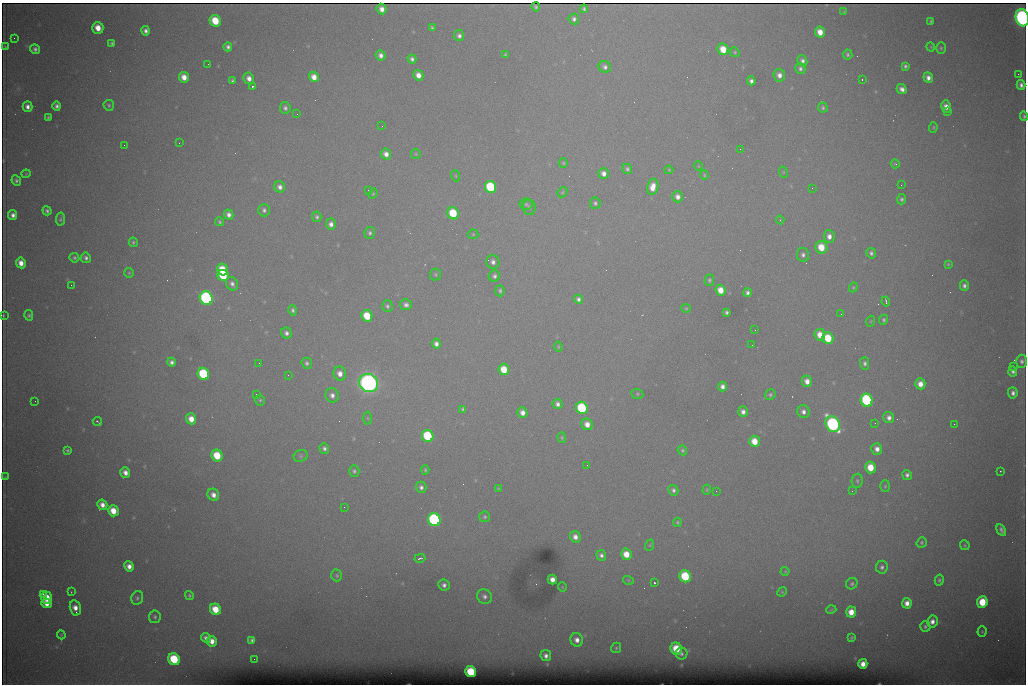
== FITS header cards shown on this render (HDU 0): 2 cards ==
NAXIS1  =                 1024 /fastest changing axis
NAXIS2  =                  682 /next to fastest changing axis

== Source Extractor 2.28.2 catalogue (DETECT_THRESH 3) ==
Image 1024 x 682 px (HDU 0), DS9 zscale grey, 1 PNG px = 1 image px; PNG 1028 x 686 px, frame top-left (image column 1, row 682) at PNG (2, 3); each listed source drawn as its Kron ellipse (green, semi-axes under 4 px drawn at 4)
Background 6540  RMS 54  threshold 163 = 3 sigma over >= 5 px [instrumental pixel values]
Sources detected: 262; all 262 listed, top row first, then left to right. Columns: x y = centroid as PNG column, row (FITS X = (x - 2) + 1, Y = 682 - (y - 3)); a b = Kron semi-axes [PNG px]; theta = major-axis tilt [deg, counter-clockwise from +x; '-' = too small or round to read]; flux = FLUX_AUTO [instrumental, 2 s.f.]
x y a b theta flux
536 7 4 3 - 3.5e+03
382 9 5 5 - 2.7e+04
584 9 4 3 - 7.3e+03
844 12 4 2 - 3.2e+03
1022 18 9 6 -76 1.7e+06
574 19 5 5 - 1.2e+04
215 21 6 5 - 1.3e+05
931 21 3 3 - 5.2e+03
98 28 6 5 - 5.0e+04
432 28 4 3 - 6.4e+03
145 31 4 4 - 1.4e+04
820 32 5 5 - 4.4e+04
459 36 5 5 - 1.3e+04
14 38 2 2 - 1.5e+03
112 43 4 4 - 8.2e+03
5 47 3 3 - 4.3e+03
228 47 4 4 - 1.1e+04
931 47 5 3 - 2.8e+03
941 48 6 5 - 5.9e+03
35 49 5 4 - 1.1e+04
723 49 6 5 - 6.9e+04
735 52 5 4 - 4.9e+03
505 54 4 3 - 3.9e+03
381 55 5 5 - 1.9e+04
848 55 5 5 - 7.9e+03
412 59 4 4 - 1.1e+04
802 61 6 4 -60 1.3e+04
208 64 2 2 - 2.5e+03
905 66 4 4 - 8.0e+03
605 67 6 5 - 1.2e+04
800 69 6 5 - 1.0e+04
1018 74 2 2 - 1.4e+04
418 75 5 5 - 3.2e+04
779 75 6 6 - 2.1e+04
184 77 5 5 - 3.8e+04
314 77 5 5 - 3.6e+04
249 78 6 5 - 2.4e+04
928 78 5 4 - 2.0e+04
862 79 2 2 - 4.7e+03
232 81 4 3 - 6.4e+03
751 81 4 4 - 1.3e+04
1021 85 5 4 - 1.4e+04
252 86 3 3 - 8.6e+04
902 89 5 4 - 1.9e+04
109 105 5 5 - 6.6e+03
57 106 4 4 - 1.2e+04
27 107 5 5 - 1.9e+04
946 107 6 4 -75 3.1e+04
285 108 6 5 - 1.1e+04
823 108 5 5 - 6.8e+03
947 112 2 2 - 3.4e+03
297 114 2 2 - 2.1e+03
1024 116 5 3 - 6.4e+03
48 117 4 3 - 5.3e+03
382 126 2 2 - 1.8e+03
933 127 5 4 - 4.8e+03
179 143 2 2 - 4.1e+03
124 145 2 2 - 1.8e+03
740 149 3 2 - 2.9e+03
386 154 5 5 - 2.4e+04
416 154 5 4 - 4.3e+03
563 163 5 4 - 5.0e+03
895 164 4 4 - 3.7e+03
698 166 5 3 - 2.6e+03
627 169 5 4 - 7.7e+03
669 170 4 4 - 3.5e+03
783 172 6 3 -72 3.6e+03
604 173 5 5 - 2.1e+04
26 174 4 4 - 3.6e+03
704 175 5 4 - 4.6e+03
456 176 5 3 - 3.8e+03
16 180 5 4 - 9.6e+03
901 185 2 2 - 1.7e+03
280 187 6 5 - 1.8e+04
490 187 6 5 - 2.8e+05
653 187 8 5 78 4.2e+04
812 188 2 2 - 3.8e+03
368 190 2 2 - 8.6e+03
562 192 5 4 - 4.8e+03
373 194 5 4 - 4.8e+03
678 197 6 5 - 2.1e+04
902 199 5 4 - 7.7e+03
595 203 5 5 - 8.2e+03
526 204 6 5 - 7.6e+03
529 207 8 6 -79 1.0e+04
264 210 6 6 - 1.1e+04
47 211 5 4 - 8.8e+03
453 213 6 5 - 1.6e+05
13 215 5 4 - 1.7e+04
229 215 5 4 - 1.8e+04
317 217 5 4 - 8.6e+03
60 219 7 4 80 6.9e+03
780 220 4 4 - 4.4e+03
220 222 4 4 - 5.3e+03
331 224 5 5 - 1.9e+04
370 233 6 5 - 9.2e+03
473 234 5 5 - 4.5e+03
829 236 6 5 - 2.1e+04
133 242 5 4 - 6.0e+03
821 247 6 6 - 8.0e+04
871 253 5 5 - 1.0e+04
803 255 7 6 - 1.2e+04
74 258 5 4 - 7.2e+03
86 258 5 5 - 1.1e+04
493 262 7 6 - 1.8e+04
21 263 5 4 - 3.5e+04
948 264 3 3 - 4.3e+03
222 270 6 5 - 9.8e+04
129 273 5 5 - 4.6e+03
436 274 6 5 - 5.8e+03
223 275 6 5 - 1.8e+05
494 276 6 5 - 1.1e+04
709 280 6 4 76 7.4e+03
232 284 7 5 -61 1.5e+04
71 285 2 2 - 6.9e+03
964 286 5 4 - 1.2e+04
853 287 5 4 - 4.0e+03
720 290 5 5 - 5.1e+04
500 291 5 4 - 7.7e+03
748 293 4 4 - 1.2e+04
206 298 7 6 - 9.7e+05
578 299 4 4 - 1.1e+04
886 301 5 2 - 5.6e+03
406 305 6 5 - 1.4e+04
387 306 6 5 - 8.6e+03
686 308 4 4 - 4.2e+03
293 310 5 4 - 8.8e+03
726 312 4 3 - 7.8e+03
841 314 2 2 - 2.4e+03
3 315 3 2 - 3.1e+03
29 315 5 4 - 6.6e+03
367 316 6 5 - 1.2e+05
884 320 5 4 - 6.7e+03
871 321 5 3 - 3.6e+03
755 330 2 2 - 1.8e+03
286 333 6 5 - 1.4e+04
820 335 6 5 - 4.4e+04
828 338 6 5 - 1.2e+05
436 344 5 4 - 1.8e+04
752 345 2 2 - 4.3e+03
558 346 5 3 - 3.5e+03
1022 361 7 5 -89 1.1e+04
171 362 4 4 - 1.2e+04
259 363 2 2 - 2.0e+03
307 363 5 5 - 9.5e+03
865 363 6 4 -89 1.1e+04
1013 366 2 2 - 2.1e+04
504 369 6 5 - 7.8e+04
1013 371 5 4 - 1.1e+04
203 374 6 5 - 3.3e+05
340 374 7 6 - 3.0e+04
288 375 2 2 - 1.6e+03
807 381 6 5 - 2.9e+04
369 383 10 9 - 2.5e+06
920 384 5 5 - 3.5e+04
722 386 5 4 - 1.8e+04
1013 393 5 4 - 1.5e+04
256 394 2 2 - 1.8e+03
637 394 6 5 - 5.2e+03
332 395 7 6 - 2.0e+04
770 395 5 5 - 6.7e+03
260 400 5 4 - 5.3e+03
867 400 6 6 - 4.9e+05
35 401 2 2 - 1.3e+03
557 404 5 4 - 1.5e+04
582 408 6 5 - 3.3e+05
463 409 4 3 - 5.9e+03
743 412 5 4 - 1.7e+04
803 412 6 6 - 1.7e+04
522 413 5 5 - 2.4e+04
368 418 6 4 -88 5.8e+03
889 418 6 5 - 1.7e+04
191 419 5 5 - 4.4e+04
97 422 5 2 - 4.8e+03
875 423 2 2 - 1.9e+03
587 424 6 5 - 3.2e+04
833 424 8 6 -58 1.1e+06
954 424 2 2 - 9.5e+03
428 436 6 5 - 2.7e+05
562 438 5 4 - 5.0e+03
754 441 6 5 - 6.3e+04
324 448 5 5 - 1.1e+04
877 449 6 5 - 2.3e+04
68 450 4 3 - 6.4e+03
682 450 5 4 - 5.6e+03
217 456 6 5 - 1.3e+05
301 456 7 5 22 7.4e+03
587 465 2 2 - 3.5e+03
871 467 6 5 - 8.0e+04
425 470 4 4 - 5.3e+03
354 471 6 5 - 8.2e+03
1000 471 3 2 - 6.1e+03
125 472 5 4 - 2.4e+04
907 475 5 4 - 1.2e+04
5 477 3 3 - 3.4e+03
857 481 7 5 79 7.9e+03
885 486 6 5 - 5.7e+03
421 487 5 5 - 1.2e+04
498 488 3 3 - 3.3e+03
673 490 5 4 - 1.0e+04
707 490 5 4 - 4.1e+03
716 491 2 2 - 2.1e+03
852 491 2 2 - 2.0e+03
213 495 6 5 - 2.6e+04
102 505 5 5 - 2.7e+04
344 507 2 2 - 4.1e+03
113 511 6 5 - 6.6e+04
485 517 5 5 - 6.9e+03
434 520 7 6 - 7.9e+05
677 522 5 3 - 4.8e+03
1001 530 6 4 -61 1.2e+04
575 537 6 5 - 2.4e+04
922 542 5 5 - 6.9e+03
650 545 6 3 72 4.5e+03
965 545 5 4 - 4.5e+03
626 554 5 5 - 6.0e+04
601 555 5 5 - 1.3e+04
420 558 5 3 - 6.4e+03
129 566 5 4 - 2.5e+04
882 567 6 6 - 1.1e+04
785 571 4 4 - 3.5e+03
337 575 6 5 - 6.0e+03
685 576 6 5 - 2.4e+05
552 579 5 4 - 2.7e+04
628 580 5 3 - 3.8e+03
939 580 5 4 - 7.1e+03
654 583 3 3 - 9.6e+04
852 584 6 5 - 7.6e+03
444 585 6 5 - 1.4e+04
562 587 5 3 - 2.7e+03
71 592 3 2 - 2.5e+03
782 592 5 4 - 4.0e+03
43 594 3 2 - 1.3e+04
189 595 5 4 - 5.8e+03
484 596 8 7 - 1.5e+04
47 598 6 5 - 8.0e+04
137 598 7 5 66 8.4e+03
982 602 6 5 - 1.3e+05
47 603 5 4 - 3.7e+04
907 603 5 5 - 2.8e+04
75 608 8 5 -76 3.2e+04
215 609 6 5 - 9.1e+04
831 610 5 3 - 3.4e+03
851 612 5 5 - 5.1e+04
155 617 6 5 - 8.5e+03
932 621 6 5 - 2.3e+04
925 627 5 5 - 7.8e+03
982 632 5 4 - 4.6e+03
61 635 4 4 - 3.5e+03
206 638 5 4 - 1.5e+04
852 638 3 3 - 4.6e+03
252 640 4 4 - 9.8e+03
577 640 7 6 - 2.5e+04
212 641 5 5 - 3.6e+04
616 648 5 5 - 6.1e+03
676 649 6 5 - 1.2e+05
681 654 6 6 - 9.9e+03
546 656 5 5 - 1.7e+04
174 659 6 5 - 2.4e+05
254 659 2 2 - 4.6e+03
863 664 5 4 - 3.5e+04
471 672 6 5 - 2.1e+05
At the frame edge (FLAGS 8, measured only in part): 2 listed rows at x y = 1022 18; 1024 116

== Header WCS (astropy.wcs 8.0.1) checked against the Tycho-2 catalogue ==
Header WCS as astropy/WCSLIB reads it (CRVAL/CRPIX/CD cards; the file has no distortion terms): RA---TAN/DEC--TAN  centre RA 07:06:07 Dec +31:10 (106.53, +31.16 deg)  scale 1.44 arcsec/px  FOV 24.5' x 16.3'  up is -93 deg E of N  parity flipped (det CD > 0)
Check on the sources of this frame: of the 60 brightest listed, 8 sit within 2.2 arcsec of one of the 16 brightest Tycho-2 stars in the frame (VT <= 12.35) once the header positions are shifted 0.22 arcsec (0.19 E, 0.12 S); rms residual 1.19 arcsec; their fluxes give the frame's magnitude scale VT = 25.61 - 2.5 log10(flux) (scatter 0.39 mag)
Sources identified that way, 8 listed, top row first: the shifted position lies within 2.2 arcsec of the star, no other Tycho-2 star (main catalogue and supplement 1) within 4.4 arcsec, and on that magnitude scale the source's flux lands within +1.5 / -3 mag of the star's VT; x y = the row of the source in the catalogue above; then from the Tycho-2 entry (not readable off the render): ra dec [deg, ICRS J2000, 3 dp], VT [Tycho-2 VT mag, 2 dp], TYC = Tycho-2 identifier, HIP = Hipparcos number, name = IAU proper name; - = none
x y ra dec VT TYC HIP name
490 187 106.458 +31.151 12.35 2438-728-1 - -
203 374 106.551 +31.041 11.84 2438-663-1 - -
369 383 106.552 +31.106 9.20 2438-180-1 - -
867 400 106.550 +31.305 11.61 2438-184-1 - -
582 408 106.559 +31.192 11.79 2438-1039-1 - -
833 424 106.562 +31.292 10.01 2438-106-1 - -
434 520 106.614 +31.135 11.36 2438-550-1 - -
471 672 106.684 +31.152 11.76 2438-931-1 - -